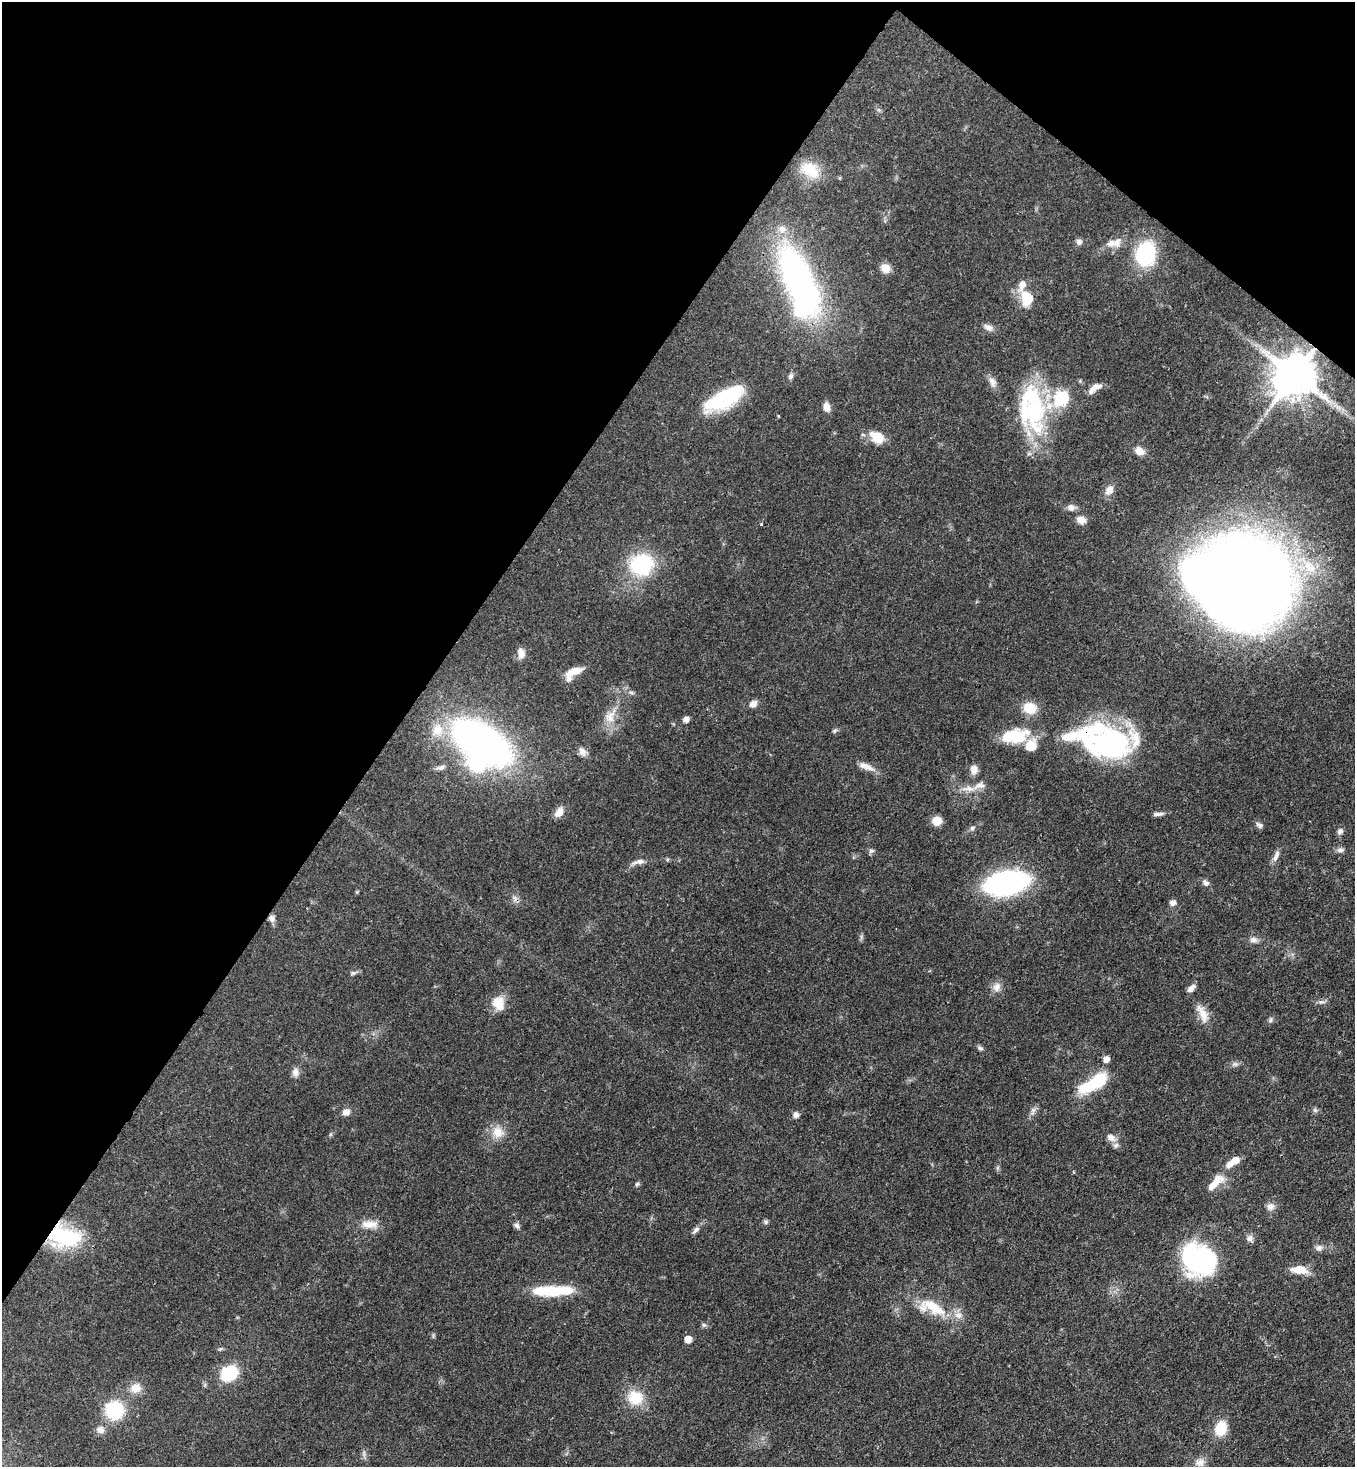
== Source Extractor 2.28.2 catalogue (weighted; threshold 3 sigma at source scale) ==
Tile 2 of 4 x 4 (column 2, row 1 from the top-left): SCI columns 1723-3075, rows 4456-5920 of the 6007 x 5984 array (HDU 1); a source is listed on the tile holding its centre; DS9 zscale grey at full resolution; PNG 1357 x 1469 px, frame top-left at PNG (2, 2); no overlay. Shown black and unused: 34% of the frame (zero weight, under 3 of 4 exposures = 7% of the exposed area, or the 3 px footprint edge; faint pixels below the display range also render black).
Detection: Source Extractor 2.28.2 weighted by HDU 2 'WHT'; one run over the whole footprint, this tile lists its part. Background 0.0668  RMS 0.0037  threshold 0.0167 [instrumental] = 3 sigma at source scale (4.5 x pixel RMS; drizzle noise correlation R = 1.50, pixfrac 1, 0.05/0.05 arcsec/px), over >= 5 px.
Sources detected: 113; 2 inside a brighter object's white glare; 1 cosmic-ray / hot-pixel residue — not listed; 11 inside a brighter listed object's ellipse — not listed separately; the other 99 listed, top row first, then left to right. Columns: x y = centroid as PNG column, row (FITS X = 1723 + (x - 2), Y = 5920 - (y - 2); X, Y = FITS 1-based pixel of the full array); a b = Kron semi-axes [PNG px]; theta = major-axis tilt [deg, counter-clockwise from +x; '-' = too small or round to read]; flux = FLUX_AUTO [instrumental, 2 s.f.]
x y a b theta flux
810 170 28 19 -38 9.3
1079 242 8 7 - 1.4
1111 243 14 10 14 2.9
1146 253 24 18 76 29
885 268 12 10 -39 3
799 282 69 26 -70 140
1022 285 13 9 74 3.4
1027 298 13 10 -74 12
988 327 13 8 -25 2
1295 375 12 12 - 1600
791 376 8 7 - 0.96
992 382 15 8 -61 2.4
1094 388 21 8 37 3.2
725 398 42 15 29 32
1061 398 7 6 - 57
826 407 10 7 -77 2.9
1035 412 62 30 -89 40
778 416 4 3 - 0.34
877 437 17 12 -34 6.8
1139 451 10 8 -39 3.2
1109 490 14 10 50 2.7
1071 507 10 9 - 1.8
1081 520 11 8 -12 2.9
761 524 3 3 - 0.39
641 564 24 22 13 27
1312 568 14 11 23 5.8
1249 580 72 55 -69 660
521 653 13 9 -80 2.5
574 671 22 8 20 4.6
753 704 10 8 34 2.1
1030 708 16 13 -21 6.6
610 716 22 13 63 6
686 719 7 6 - 1.6
437 730 18 16 76 7.3
834 731 7 4 32 0.64
1013 736 31 17 4 14
482 743 43 22 -33 220
1112 743 48 36 -1 61
582 752 12 9 -59 2.1
869 767 17 8 -25 2.8
441 768 11 6 14 1.4
974 769 10 8 -89 2.9
969 789 16 8 -7 3.3
559 812 14 9 51 2.8
1156 814 10 6 0 1.2
937 821 10 9 - 4.1
1259 825 10 6 -34 1.1
972 828 7 5 29 0.89
1340 831 8 7 - 1.3
1340 850 10 6 -7 1.3
871 851 8 6 12 0.85
1276 856 18 6 68 2
639 862 19 6 14 2.2
1205 882 11 7 -51 1.3
1006 883 26 14 12 120
1172 903 8 7 - 1.4
271 918 9 7 -62 1.7
1253 940 11 8 0 1.7
353 973 7 5 1 0.73
997 987 13 10 60 2.6
1191 988 11 6 47 1.8
1321 1002 9 4 1 0.96
498 1003 16 13 -71 6.4
1202 1013 28 10 -64 5
1270 1020 7 5 61 0.78
980 1048 8 6 -21 0.84
1106 1059 6 5 - 2.7
1235 1064 7 6 - 0.97
295 1072 11 8 89 2
1093 1084 35 12 31 19
1315 1110 7 5 -42 0.8
346 1112 9 8 - 2.2
796 1115 8 7 - 1.3
498 1132 16 15 - 5.4
1111 1137 14 9 -31 2.7
1233 1162 20 8 36 4.5
637 1184 6 5 - 0.6
1214 1184 27 10 49 5.7
1270 1206 10 9 - 2
766 1222 6 5 - 0.71
370 1224 22 10 -1 4.7
517 1226 8 6 -43 1.1
696 1230 13 6 44 1.5
65 1237 39 22 -12 27
1250 1238 9 8 - 1.6
1319 1248 10 8 3 1.6
1200 1259 28 24 -32 77
1299 1270 20 9 -4 5.8
553 1291 47 10 1 17
934 1307 42 15 -29 14
704 1325 6 6 - 0.76
688 1339 5 5 - 5.1
229 1373 13 11 31 22
136 1388 14 13 - 3.7
635 1398 21 19 -17 9.3
114 1410 15 14 - 24
1221 1428 16 12 74 8.5
100 1430 11 9 -19 1.9
1200 1462 14 10 20 2.8
Overlapping masked pixels (flux is a lower limit): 4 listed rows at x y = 1295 375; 1112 743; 271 918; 65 1237